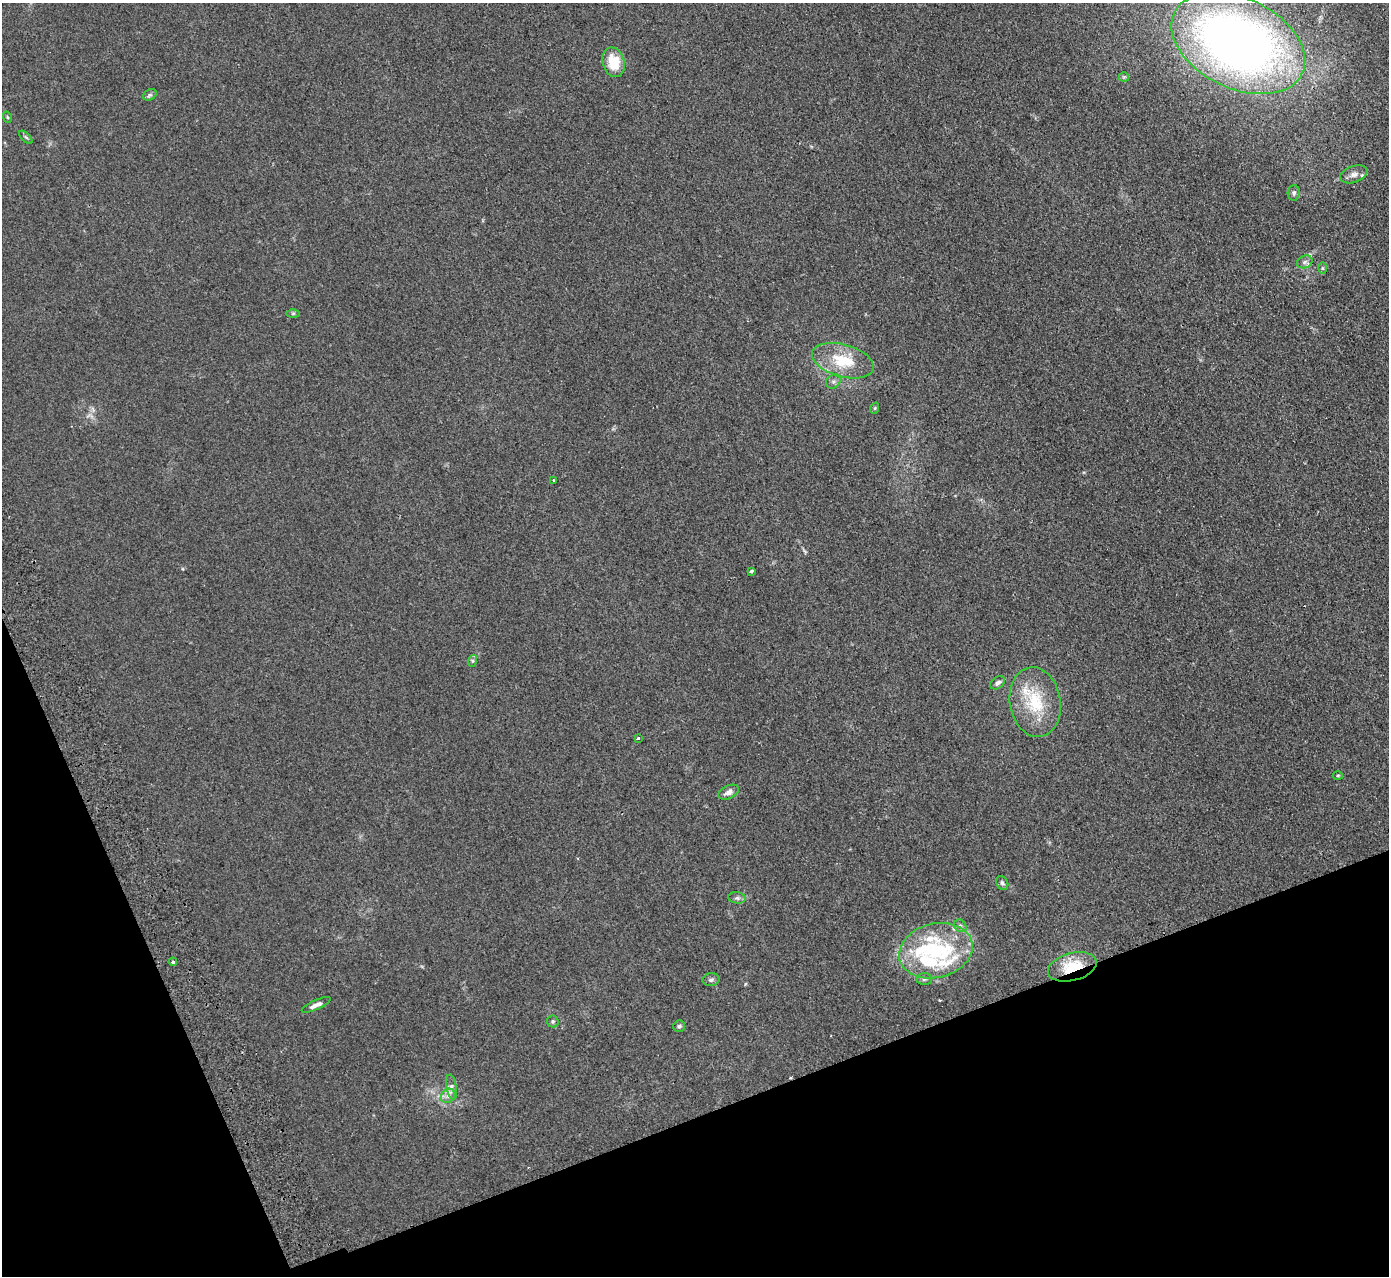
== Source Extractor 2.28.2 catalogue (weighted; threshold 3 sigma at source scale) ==
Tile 14 of 4 x 4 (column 2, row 4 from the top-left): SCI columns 1442-2828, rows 181-1454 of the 5655 x 5585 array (HDU 1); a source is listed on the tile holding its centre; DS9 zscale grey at full resolution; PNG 1391 x 1278 px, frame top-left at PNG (2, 3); each listed source drawn as its Kron ellipse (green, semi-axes under 4 px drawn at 4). Shown black and unused: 19% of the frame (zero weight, under 2 of 3 exposures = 3% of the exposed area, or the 3 px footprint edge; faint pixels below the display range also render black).
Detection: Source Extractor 2.28.2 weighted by HDU 2 'WHT'; one run over the whole footprint, this tile lists its part. Background 0.0619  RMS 0.0074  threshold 0.0333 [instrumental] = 3 sigma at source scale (4.5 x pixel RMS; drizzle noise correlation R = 1.50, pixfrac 1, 0.05/0.05 arcsec/px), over >= 5 px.
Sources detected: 43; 1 cosmic-ray / hot-pixel residue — neither listed nor drawn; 7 inside a brighter listed object's ellipse — not listed separately; the other 35 listed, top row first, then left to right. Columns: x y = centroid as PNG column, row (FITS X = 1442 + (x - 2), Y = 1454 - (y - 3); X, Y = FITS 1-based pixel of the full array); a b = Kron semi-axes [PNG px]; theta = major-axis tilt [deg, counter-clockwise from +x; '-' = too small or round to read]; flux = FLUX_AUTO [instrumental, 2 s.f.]
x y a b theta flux
1238 43 71 45 -26 550
613 62 15 11 -75 17
1124 77 5 5 - 0.97
150 95 7 5 31 1.5
7 117 5 3 - 0.74
26 137 8 3 -45 1
1354 174 14 8 19 4.1
1294 193 7 6 - 1.7
1305 262 8 6 22 2.3
1323 268 6 4 -89 0.94
293 313 6 4 1 1.1
843 361 32 16 -15 26
833 381 8 6 44 2
875 408 5 3 - 0.75
553 480 3 3 - 1.1
751 571 4 3 - 1.4
472 661 6 4 71 1.1
998 683 8 5 35 2.4
1035 702 35 25 -80 35
638 738 4 3 - 0.73
1338 775 5 3 - 0.69
729 792 11 6 26 3.4
1002 883 7 5 -60 1.8
737 898 9 5 -8 1.9
960 926 7 5 -45 1.7
936 951 37 27 15 55
173 962 4 3 - 1.1
1072 967 25 13 15 27
924 979 7 6 - 1.7
711 980 8 6 10 2
316 1005 15 4 24 3.5
553 1021 6 6 - 1.3
679 1026 6 5 - 1.4
451 1087 12 5 -80 2.9
448 1096 8 6 45 2.9
Overlapping masked pixels (flux is a lower limit): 1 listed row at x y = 1072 967